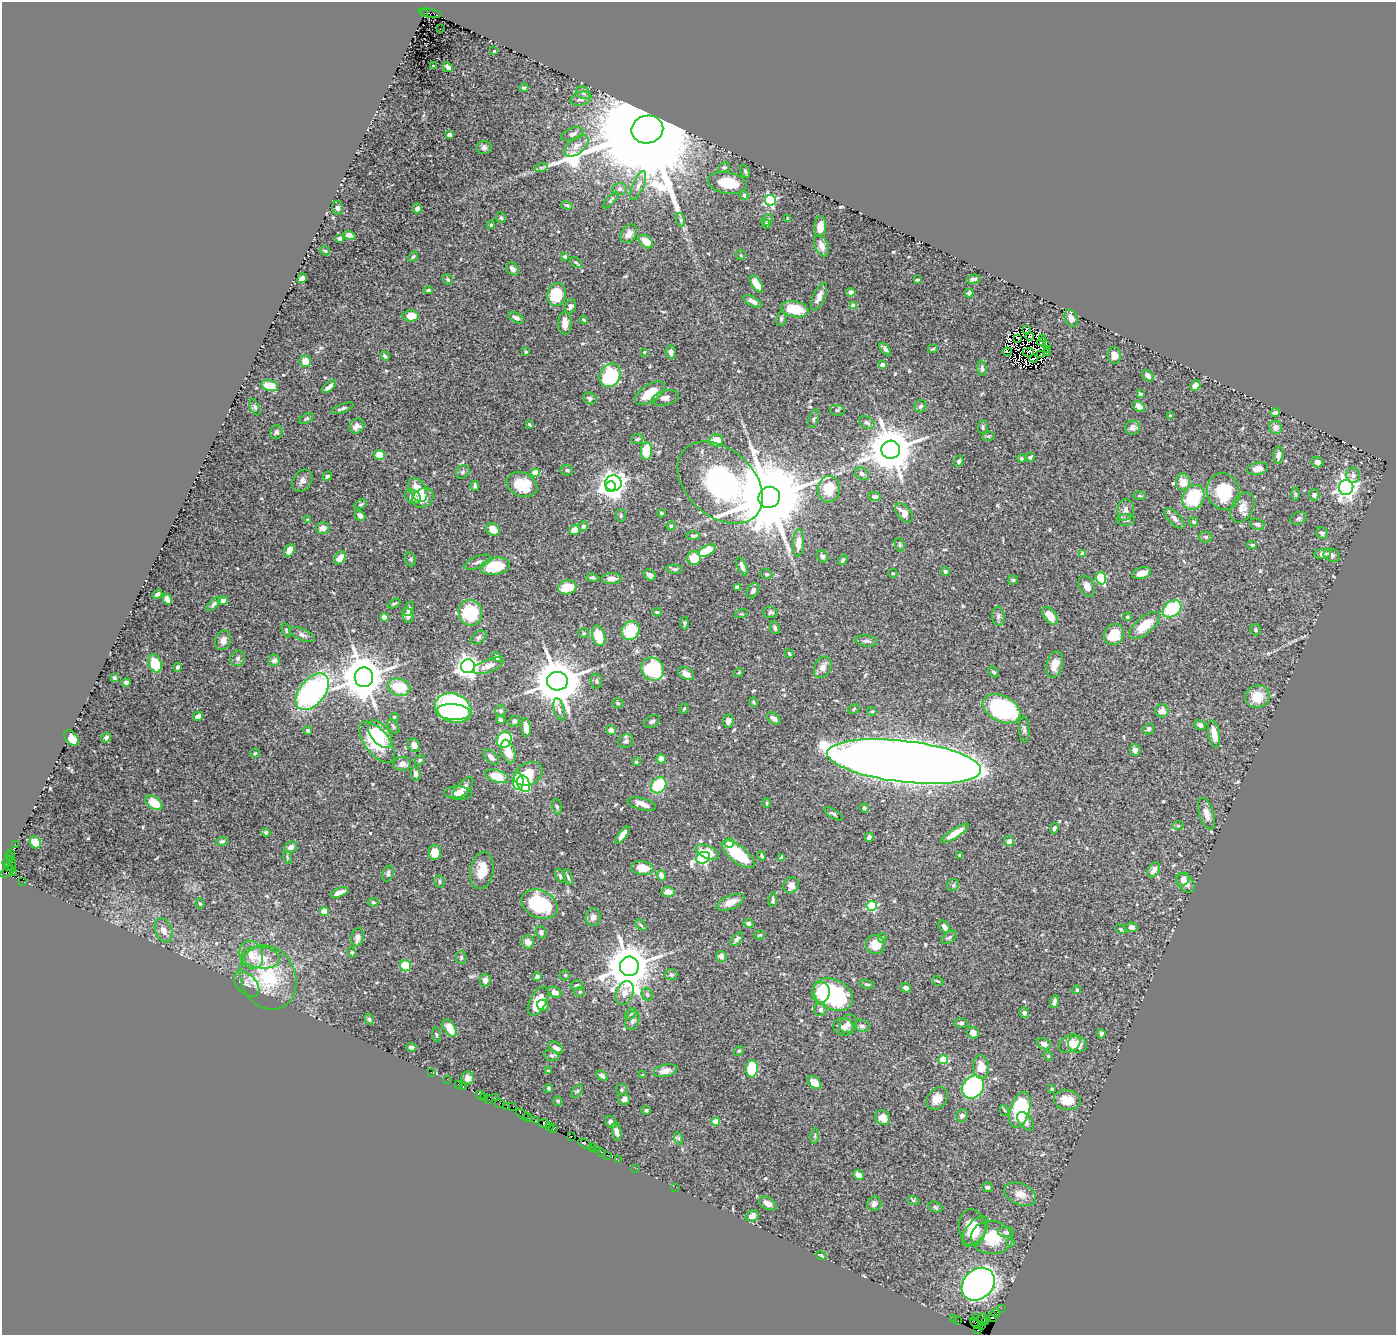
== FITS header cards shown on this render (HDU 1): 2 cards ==
NAXIS1  =                 1394
NAXIS2  =                 1333

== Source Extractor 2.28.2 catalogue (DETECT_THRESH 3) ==
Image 1394 x 1333 px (HDU 1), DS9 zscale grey, 1 PNG px = 1 image px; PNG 1398 x 1337 px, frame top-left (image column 1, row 1333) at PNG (2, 2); each listed source drawn as its Kron ellipse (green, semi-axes under 4 px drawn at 4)
Background 0.752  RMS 0.03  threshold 0.089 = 3 sigma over >= 5 px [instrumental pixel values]
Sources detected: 580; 5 with non-positive FLUX_AUTO (blend fragments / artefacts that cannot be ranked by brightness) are neither listed nor drawn; of the other 575, the 500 brightest by FLUX_AUTO listed and drawn (75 fainter detections omitted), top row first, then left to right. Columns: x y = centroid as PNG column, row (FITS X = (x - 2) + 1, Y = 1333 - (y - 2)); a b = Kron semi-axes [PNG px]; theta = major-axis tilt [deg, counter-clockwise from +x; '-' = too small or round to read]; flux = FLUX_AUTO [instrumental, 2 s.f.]
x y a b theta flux
425 13 3 2 - 120
430 13 11 3 -11 670
440 29 2 2 - 2.2
494 51 3 3 - 2.4
433 66 3 2 - 2.3
448 67 5 3 - 5.9
524 88 4 3 - 3.2
583 93 7 6 - 8.1
581 99 10 6 15 10
647 130 16 14 12 100000
572 134 11 6 20 8.3
449 135 4 3 - 5.1
576 146 14 8 38 14
484 147 7 6 - 5.9
725 167 6 5 - 3.9
541 168 7 4 18 3.3
745 171 7 4 -64 2.8
727 183 19 10 -10 59
638 185 15 5 67 11
620 189 7 6 - 5.4
744 195 4 4 - 4.1
611 200 10 3 49 3.5
770 200 5 5 - 260
567 205 6 4 -18 2.7
337 208 7 5 -75 5.1
417 208 5 4 - 8.8
501 218 5 5 - 3.6
788 219 3 3 - 2.5
681 220 7 4 -71 4
767 220 6 5 - 5.1
767 224 4 3 - 3.6
491 225 4 3 - 2.4
820 226 10 6 86 22
629 234 10 7 56 12
349 235 6 4 -21 9.7
339 239 4 3 - 9.3
646 242 8 5 -41 29
821 246 11 6 -68 15
325 251 5 4 - 2.4
741 255 5 4 - 2.7
413 256 5 4 - 3.4
565 256 3 3 - 4.7
576 262 7 4 -39 3.3
512 269 7 5 -45 7.7
302 278 5 4 - 11
973 279 7 3 11 5.4
448 280 6 5 - 3.9
917 280 4 2 - 2.3
756 284 10 5 -56 26
428 290 4 4 - 2.7
851 292 5 4 - 9.6
969 293 4 4 - 5.9
557 295 11 9 78 58
819 297 15 6 67 12
753 301 10 4 -28 11
570 306 7 5 68 6.1
853 306 4 4 - 27
795 309 14 8 -13 55
411 316 8 5 0 27
516 318 9 4 -26 5.9
1071 318 9 6 -68 9.5
781 319 7 5 81 3.8
584 320 4 3 - 2.5
565 323 11 6 -89 16
1027 329 4 2 - 3.7
1030 336 4 2 - 2.2
1018 338 3 2 - 2.7
1042 338 3 2 - 7.7
1042 342 4 3 - 3.1
1046 344 2 2 - 5.3
885 349 7 4 -50 5.2
933 349 5 3 - 2.1
1047 349 4 2 - 4.4
526 352 4 3 - 2.3
644 352 4 4 - 2.4
671 352 6 5 - 6
1007 352 4 2 - 2.9
1028 352 6 3 3 3.9
1047 353 2 2 - 3
1041 354 2 2 - 2.4
1114 355 8 6 -83 13
385 356 5 3 - 4.8
1034 359 4 3 - 2.2
305 361 6 5 - 17
882 365 4 4 - 12
982 368 7 4 -87 5.1
610 375 12 10 60 140
1148 376 7 4 -42 8.7
270 386 8 5 -15 30
1195 386 6 4 57 17
329 387 8 3 40 10
650 393 17 8 33 43
1140 394 4 3 - 2.5
590 398 7 5 -18 5.1
665 398 14 7 13 12
921 406 6 6 - 4.9
1139 406 6 4 -36 15
255 407 8 4 -65 3.8
342 408 12 4 21 5.1
837 410 7 5 -5 3.3
1275 412 5 3 - 5.6
1170 416 3 3 - 3.4
307 419 8 4 30 3
814 419 9 4 73 3.7
867 423 8 5 -30 5.7
529 424 4 3 - 2.1
357 426 8 7 - 11
983 427 7 5 -89 3.8
1276 427 6 6 - 13
1133 428 7 7 - 9.7
276 432 7 6 - 4.4
989 436 6 4 10 2.9
637 439 6 5 - 3.5
716 440 7 6 - 32
891 450 9 9 - 9100
646 451 8 5 85 62
380 455 5 5 - 27
1278 455 8 5 84 9.6
1030 457 4 3 - 2.7
1021 458 4 4 - 3
959 461 6 4 67 3.9
1317 462 6 5 - 9.6
1258 469 10 6 12 14
567 470 6 5 - 3.2
463 472 7 6 - 4.4
535 473 4 4 - 44
862 474 7 5 -41 7
1353 475 8 7 - 7.1
327 476 5 4 - 4.3
302 481 12 9 57 8.5
1183 482 8 7 - 26
613 483 8 8 - 1300
720 483 49 33 -42 740
522 485 16 11 -22 62
475 486 5 3 - 3.8
611 487 5 5 - 770
1346 487 7 7 - 1100
829 489 13 11 80 41
418 490 13 8 -61 43
1223 491 19 16 -73 81
1295 494 7 4 -89 3.1
1314 495 5 5 - 6.8
874 496 6 4 -7 6.9
1140 496 6 3 -1 2.3
413 497 9 6 -38 14
769 497 11 10 - 34000
1193 497 13 10 63 110
423 498 11 9 33 24
361 504 6 4 28 2.8
1242 507 16 11 62 17
1125 510 11 8 78 10
661 513 4 3 - 2.6
904 513 11 6 -48 23
360 515 6 4 -44 7.8
621 515 6 5 - 3.2
1298 518 8 6 20 5.4
1175 519 13 6 -46 8.7
308 520 4 4 - 4.6
1126 520 9 6 0 4.9
1193 522 5 4 - 4.5
1257 524 7 5 -18 5.7
583 526 5 5 - 7.6
671 526 4 4 - 2.3
323 528 7 6 - 11
493 529 7 5 -36 22
574 530 5 5 - 22
1322 533 6 5 - 5.1
693 536 7 4 -1 4.7
1206 537 6 5 - 3.7
798 543 13 5 86 13
900 545 7 4 -73 3.2
1252 545 4 3 - 2.7
289 550 7 4 57 13
707 551 9 5 29 52
1082 554 4 4 - 14
1323 554 8 5 4 9.7
1332 555 8 6 -21 5.5
822 556 7 5 -50 4.5
340 558 7 5 54 22
694 558 7 7 - 37
410 559 7 5 -73 3.1
843 560 6 3 53 3.3
478 562 14 6 21 8.1
495 566 15 8 9 93
742 566 9 4 -67 10
674 569 8 4 -6 3.8
945 571 4 4 - 3.7
893 573 4 4 - 2.3
1142 573 9 5 16 18
766 574 6 5 - 3.2
650 575 7 5 -30 5.8
592 578 6 4 -10 3.9
1101 578 6 5 - 120
612 579 10 5 1 13
1013 580 5 4 - 2.6
1087 586 11 7 -65 14
567 587 9 7 13 40
737 587 4 3 - 4.4
753 591 8 5 57 6.6
157 594 5 3 - 6.1
167 599 5 4 - 15
223 601 5 4 - 8.5
213 604 9 4 45 4.6
394 604 7 3 27 3.1
409 609 7 4 71 5.6
1172 609 10 7 35 120
657 612 5 4 - 2.5
770 612 7 5 -6 4.7
470 613 13 11 -78 96
741 614 6 4 18 2.5
408 615 7 6 - 8.1
998 616 9 6 -83 6.3
1050 616 11 6 -51 22
384 617 4 4 - 26
1127 617 4 4 - 2.7
684 623 6 4 -87 3.5
1144 625 18 8 40 42
775 628 7 4 -69 5.7
286 630 7 4 -76 3
1256 630 6 5 - 3.4
631 631 10 8 59 70
584 633 5 4 - 2.4
302 635 13 6 -23 6.8
1114 635 11 9 54 45
599 636 10 6 -73 50
479 637 9 5 36 5.1
223 640 10 7 72 12
866 641 11 5 -8 7.1
789 654 5 3 - 2.6
497 657 5 4 - 6.1
238 658 8 7 - 6.3
274 660 6 5 - 7.7
155 663 9 6 -69 63
1055 665 13 8 75 21
468 666 7 7 - 1400
488 666 16 6 20 17
177 667 4 3 - 4.9
823 667 11 8 62 12
653 669 12 11 - 120
739 672 5 3 - 2.4
994 672 6 4 -48 4.1
686 674 8 5 -26 11
364 677 9 9 - 8000
114 678 4 4 - 4.3
557 681 10 9 - 8700
596 681 7 5 -81 4.5
126 682 4 3 - 5.7
399 687 11 8 -17 63
312 692 21 12 51 600
1257 697 12 11 - 39
753 702 5 3 - 2.7
618 703 6 4 -18 3.4
453 708 18 14 -20 420
684 708 5 3 - 2.3
559 709 11 5 -76 6.9
854 709 6 4 30 3.1
1002 709 20 13 -27 340
501 711 5 5 - 4.4
872 711 5 3 - 2.7
1162 711 7 6 - 13
453 712 17 8 -4 240
198 716 5 4 - 8.9
394 717 4 3 - 2.2
774 718 7 5 -36 9.2
500 720 4 4 - 5.6
514 721 6 5 - 3.8
652 721 8 6 24 5.2
728 721 7 5 83 10
1200 725 6 5 - 7.6
393 727 8 4 -54 3.5
526 727 9 4 -85 15
1024 729 13 5 -86 5.5
1149 729 5 5 - 6.1
611 730 5 4 - 13
308 731 4 3 - 4.4
380 734 16 9 -52 52
1214 734 14 5 -79 24
106 737 5 4 - 4.4
71 738 9 5 -49 23
504 740 8 7 - 150
626 741 8 7 - 7.2
377 742 24 12 -51 110
414 745 7 5 -57 8.7
1135 750 6 5 - 7.4
508 752 12 6 -73 23
255 753 5 4 - 2.5
491 757 9 5 -44 11
661 759 5 4 - 17
420 760 6 4 43 2.4
904 761 77 20 -7 8800
636 762 4 4 - 3.2
402 764 8 7 - 13
416 774 7 5 -82 6.4
528 774 15 11 26 68
497 776 12 6 -17 45
518 781 9 5 -88 96
524 784 9 6 -65 160
659 785 9 7 51 92
463 788 13 6 46 13
458 793 14 6 -3 15
154 803 9 6 -35 41
767 803 4 4 - 2.2
642 804 14 6 -15 17
557 807 7 4 -80 3.8
864 808 5 4 - 5.3
834 814 10 4 -32 4
1206 814 16 7 -73 17
1178 825 5 3 - 2.4
1054 828 5 4 - 4.8
266 832 4 4 - 4.4
955 833 16 4 33 28
622 835 10 4 55 15
869 837 4 4 - 5
222 841 6 4 8 3.7
1009 841 5 4 - 8.5
35 842 6 5 - 39
730 843 4 4 - 25
15 844 2 2 - 31
291 847 6 5 - 11
435 852 7 6 - 26
707 852 12 6 -24 32
11 853 2 2 - 65
738 854 20 8 -38 84
960 855 4 4 - 2.6
762 856 5 3 - 2.7
10 857 5 3 - 130
287 857 6 4 -72 2.9
703 858 7 5 25 290
782 858 4 4 - 5
7 861 6 3 68 260
12 865 6 3 88 47
8 866 3 3 - 23
642 868 11 6 -6 28
482 870 19 11 81 36
1154 870 8 5 57 10
7 872 7 3 33 71
13 872 3 3 - 220
388 874 8 5 67 5.7
661 875 6 4 -69 9.1
560 876 7 4 -63 3.3
568 877 8 4 -71 4.1
1183 879 7 6 - 7.5
22 881 2 2 - 4.5
439 882 6 5 - 3.9
1186 883 11 7 -44 13
791 885 8 7 - 12
953 885 6 5 - 3.9
340 892 9 4 21 14
668 892 7 5 -6 13
773 900 7 3 81 3.5
373 902 5 4 - 3
730 902 15 6 23 19
200 903 5 4 - 2.9
540 904 19 13 -27 140
872 906 5 5 - 160
325 911 4 4 - 48
593 917 9 7 83 11
749 923 5 4 - 5.7
641 925 6 4 -45 2.6
944 927 7 5 -51 6.1
1131 927 6 4 -7 5.8
1121 929 6 4 -27 2.8
164 930 12 8 -66 15
541 932 6 5 - 6.4
759 935 5 4 - 2.8
357 937 9 6 79 11
949 937 9 5 36 4.8
882 938 5 4 - 2.7
737 939 8 4 49 5.2
528 942 6 6 - 16
875 945 10 9 - 31
352 952 5 4 - 2.4
251 955 14 11 -70 34
721 956 5 5 - 7.5
461 957 6 5 - 3.6
261 958 19 10 -7 38
406 966 6 5 - 71
629 966 10 9 - 8600
565 975 5 5 - 3.3
671 975 6 5 - 4.6
537 977 4 4 - 11
268 978 33 27 -66 130
485 980 7 5 89 11
938 981 6 3 -27 2.4
247 984 15 9 -47 16
867 984 8 3 -11 3
577 985 6 4 15 3.7
906 988 5 4 - 6.7
1077 990 4 4 - 3.7
555 992 7 5 -32 13
580 992 5 5 - 3.5
821 992 10 8 79 46
624 993 12 8 66 17
647 994 6 5 - 4.1
833 994 21 15 -28 230
538 1001 16 8 62 47
1054 1002 6 4 76 6.6
543 1005 6 5 - 11
821 1010 6 6 - 5.7
1024 1013 5 5 - 5.6
631 1014 6 5 - 3.6
369 1019 6 4 -73 3.4
632 1021 10 6 68 7.6
961 1023 7 4 2 4.5
848 1024 10 8 59 11
862 1026 8 6 -14 6.4
843 1027 10 8 -15 12
450 1028 10 5 -59 23
973 1033 6 5 - 11
1101 1034 4 4 - 5.4
436 1035 7 3 -81 2.6
1044 1044 7 5 -22 9.3
1069 1044 12 8 29 17
1077 1044 9 8 - 27
411 1047 5 3 - 6.9
556 1048 8 5 -34 10
739 1051 5 4 - 2.9
551 1056 7 5 -17 4
1048 1056 5 4 - 2.5
943 1060 5 4 - 62
981 1067 12 8 -85 28
752 1069 8 6 87 100
549 1071 3 3 - 2.4
665 1071 12 6 14 17
431 1072 2 2 - 3.4
643 1075 4 3 - 2.9
602 1076 6 4 -36 5.3
468 1078 6 6 - 9.2
447 1079 2 2 - 2.4
814 1082 8 5 -40 20
458 1084 2 2 - 18
463 1087 3 2 - 13
973 1087 12 10 50 310
548 1089 4 3 - 3.4
1052 1089 4 3 - 2.7
621 1090 5 5 - 3.1
577 1091 7 4 53 2.9
480 1095 4 3 - 49
485 1097 3 2 - 88
495 1098 3 2 - 32
937 1098 12 9 51 22
489 1099 3 2 - 11
624 1099 6 5 - 6.4
1067 1100 13 10 -12 35
558 1101 5 4 - 2.3
500 1104 5 3 - 59
507 1106 3 2 - 22
513 1107 2 2 - 40
646 1110 4 4 - 4.2
1004 1110 6 3 -70 2.1
1020 1110 18 9 73 190
522 1114 7 3 -35 98
962 1116 6 5 - 7.5
528 1117 4 3 - 20
882 1117 8 7 - 22
536 1121 4 2 - 87
716 1121 4 4 - 45
1026 1121 11 6 -51 9.8
611 1122 6 5 - 6.3
544 1124 6 3 -19 92
550 1127 2 2 - 10
554 1128 4 2 - 40
617 1132 9 4 -80 9.1
571 1136 3 3 - 67
815 1136 8 3 85 2.4
678 1138 7 4 -71 3.2
585 1144 7 3 -30 59
592 1147 2 2 - 22
596 1149 2 2 - 38
601 1152 3 2 - 20
607 1155 2 2 - 22
618 1160 2 2 - 14
635 1168 2 2 - 25
858 1175 5 4 - 12
676 1187 2 2 - 83
987 1187 5 4 - 4.2
1020 1194 17 10 -24 19
913 1200 6 4 -18 2.8
768 1203 9 6 -28 12
874 1204 7 7 - 8.5
935 1207 7 5 -20 3.8
752 1216 7 5 19 13
972 1228 18 13 -85 47
975 1231 18 9 52 36
1006 1232 8 5 -1 4.4
992 1238 21 16 -4 65
1011 1242 4 4 - 3.4
821 1255 6 3 -13 2.4
978 1284 18 14 43 840
1001 1308 2 2 - 23
995 1313 5 4 - 180
993 1317 5 4 - 190
975 1318 3 2 - 29
954 1319 2 2 - 4.9
982 1320 6 3 83 150
958 1321 3 2 - 7.7
986 1321 2 2 - 9.1
975 1323 6 2 -52 11
981 1326 4 2 - 20
978 1330 3 2 - 22
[75 fainter detections neither listed nor drawn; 5 non-positive-flux detections neither listed nor drawn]